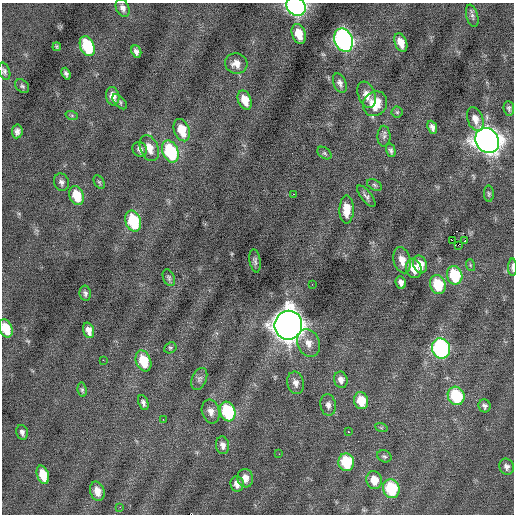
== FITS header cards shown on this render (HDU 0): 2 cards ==
NAXIS1  =                  512 / Axis length
NAXIS2  =                  512 / Axis length

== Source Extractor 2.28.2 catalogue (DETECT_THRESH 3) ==
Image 512 x 512 px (HDU 0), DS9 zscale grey, 1 PNG px = 1 image px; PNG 516 x 516 px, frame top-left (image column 1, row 512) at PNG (2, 3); each listed source drawn as its Kron ellipse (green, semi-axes under 4 px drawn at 4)
Background -0.0986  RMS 0.76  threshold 2.29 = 3 sigma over >= 5 px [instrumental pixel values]
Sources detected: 92; all 92 listed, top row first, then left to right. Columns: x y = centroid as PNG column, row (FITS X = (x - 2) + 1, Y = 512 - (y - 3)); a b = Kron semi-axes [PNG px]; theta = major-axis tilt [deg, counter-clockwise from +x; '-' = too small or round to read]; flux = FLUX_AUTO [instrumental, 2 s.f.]
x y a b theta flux
296 6 10 8 -38 15000
123 8 9 6 -68 220
472 16 11 5 -74 170
299 34 10 6 -72 890
343 40 12 9 -67 19000
401 43 9 6 -68 600
87 46 10 7 -68 3300
57 47 4 3 - 69
136 52 6 4 -68 200
236 64 11 10 - 440
4 71 9 5 -70 140
66 74 6 4 -69 130
340 83 10 6 -67 220
22 86 8 6 -41 110
367 95 14 8 -70 450
113 96 9 6 -81 400
245 100 10 6 -67 690
120 102 9 5 -45 110
375 104 13 11 56 1200
509 108 7 5 -83 120
397 112 5 5 - 80
72 116 6 4 -19 83
475 119 12 7 -70 420
432 127 7 4 -67 210
182 130 11 7 -70 1200
17 131 7 5 82 210
384 136 10 6 -90 170
487 140 13 11 -52 45000
149 148 14 8 -67 650
140 149 8 7 - 190
391 150 7 4 -75 130
170 151 11 7 -67 4300
324 153 8 5 -36 96
61 182 9 7 -71 190
99 182 7 4 -59 81
374 185 8 5 -28 100
294 194 2 2 - 48
489 194 8 5 -87 98
77 196 10 7 -70 1200
366 196 13 5 -51 170
347 210 14 7 89 760
133 221 11 7 -71 2900
452 240 3 2 - 100
465 241 2 2 - 37
458 245 3 2 - 260
402 260 13 8 -75 530
255 261 12 5 -81 150
420 264 9 6 -73 650
470 265 6 3 -72 64
512 267 9 3 90 170
414 268 10 7 -74 750
455 275 9 7 -72 2700
169 278 8 5 -67 120
401 283 6 5 - 260
312 284 2 2 - 92
438 285 9 7 -71 2000
85 293 7 5 -81 150
288 325 14 13 - 87000
6 328 9 6 -69 1200
89 330 8 5 -71 350
308 343 14 11 -70 500
170 348 6 5 - 88
441 348 10 9 - 9400
103 360 2 2 - 260
143 361 11 7 -69 1300
199 379 11 7 67 210
341 380 8 6 -71 260
296 383 11 8 -78 290
82 390 7 4 -83 94
456 396 9 8 - 3100
361 401 8 7 - 1100
143 403 8 5 -69 160
328 405 11 7 -82 250
484 406 6 6 - 140
211 412 12 8 -74 360
228 412 10 7 -72 4200
163 419 2 2 - 37
381 427 6 4 -19 72
22 432 7 5 -77 160
349 432 3 2 - 93
223 445 9 6 -81 260
279 454 2 2 - 150
384 456 7 5 -23 110
346 462 9 8 - 2100
507 467 8 7 - 200
43 475 9 6 -71 980
245 478 9 8 - 420
374 480 9 7 -75 740
237 484 8 6 -82 340
391 489 9 8 - 2600
97 491 10 7 -75 480
120 507 3 2 - 53
At the frame edge (FLAGS 8, measured only in part): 4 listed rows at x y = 296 6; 4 71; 512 267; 6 328